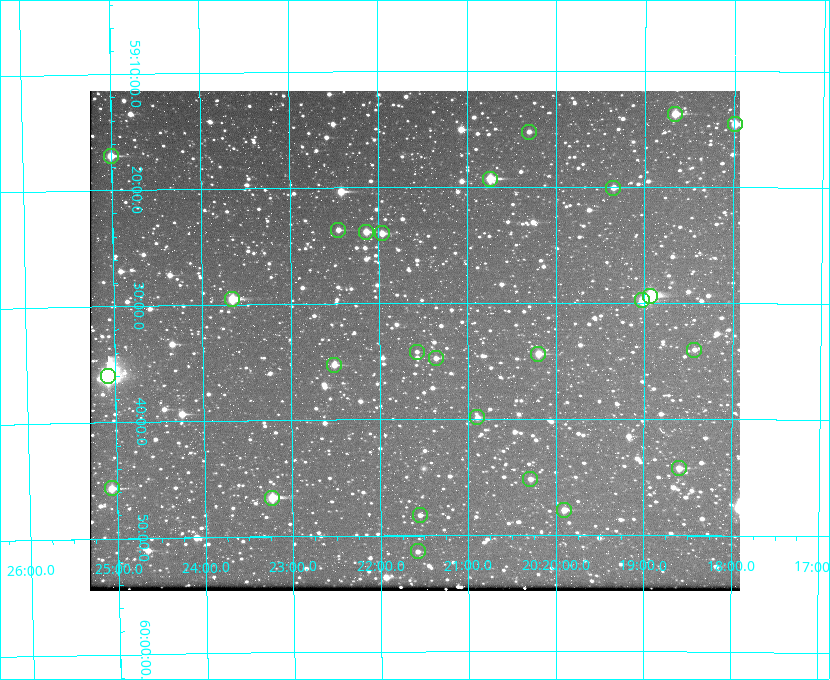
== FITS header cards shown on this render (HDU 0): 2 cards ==
NAXIS1  =                  650 / Width of table row in bytes
NAXIS2  =                  500 / Number of rows in table

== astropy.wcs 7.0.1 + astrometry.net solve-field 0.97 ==
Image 650 x 500 px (HDU 0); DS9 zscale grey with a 90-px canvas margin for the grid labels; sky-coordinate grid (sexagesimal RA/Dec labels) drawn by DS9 from the SOLVED WCS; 26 Tycho-2 reference stars matched to detected sources circled (green)
Header WCS: none
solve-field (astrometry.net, Tycho-2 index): SOLVED blind (the file carries no WCS)
Solved WCS: RA---TAN-SIP/DEC--TAN-SIP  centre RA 20:21:36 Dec +59:33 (305.40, +59.55 deg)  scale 5.17 arcsec/px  FOV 56.0' x 43.1'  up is -180 deg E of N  parity flipped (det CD > 0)
(file carries no celestial WCS; the grid is the blind solution)
Tycho-2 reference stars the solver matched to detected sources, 26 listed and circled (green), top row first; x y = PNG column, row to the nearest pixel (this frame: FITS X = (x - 90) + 1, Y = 500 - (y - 91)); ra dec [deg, ICRS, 3 dp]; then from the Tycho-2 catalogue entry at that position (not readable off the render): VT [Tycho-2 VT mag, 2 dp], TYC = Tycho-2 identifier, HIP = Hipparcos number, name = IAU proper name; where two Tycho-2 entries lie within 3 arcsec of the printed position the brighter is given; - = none
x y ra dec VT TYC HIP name
675 114 304.666 +59.228 9.63 3949-1325-1 - -
735 124 304.498 +59.243 9.91 3949-663-1 - -
529 132 305.075 +59.254 11.10 3949-857-1 - -
111 156 306.252 +59.284 9.41 3949-1643-1 - -
490 179 305.185 +59.322 8.95 3949-1869-1 - -
613 188 304.838 +59.335 10.93 3949-1877-1 - -
338 230 305.613 +59.394 10.81 3949-1261-1 - -
366 232 305.535 +59.397 10.37 3949-1383-1 - -
382 233 305.490 +59.400 10.79 3949-1179-1 - -
650 296 304.733 +59.490 8.93 3949-1451-1 - -
232 299 305.915 +59.492 9.25 3949-1149-1 - -
642 300 304.755 +59.496 9.37 3949-615-1 - -
694 350 304.607 +59.567 11.00 3949-1861-1 - -
417 352 305.394 +59.570 11.70 3949-405-1 - -
538 354 305.049 +59.573 10.18 3949-1099-1 - -
436 358 305.340 +59.579 10.98 3949-39-1 - -
334 365 305.628 +59.588 10.19 3949-1517-1 - -
108 376 306.271 +59.600 6.45 3949-2016-1 100714 -
477 417 305.223 +59.664 11.52 3949-1631-1 - -
679 468 304.649 +59.737 10.61 3949-735-1 - -
530 479 305.073 +59.753 11.06 3949-89-1 - -
112 488 306.265 +59.761 9.71 3949-555-1 - -
272 498 305.808 +59.778 8.73 3949-715-1 100545 -
564 510 304.976 +59.797 11.33 3949-1031-1 - -
420 515 305.387 +59.804 11.49 3949-285-1 - -
418 551 305.395 +59.857 11.71 3949-313-1 - -